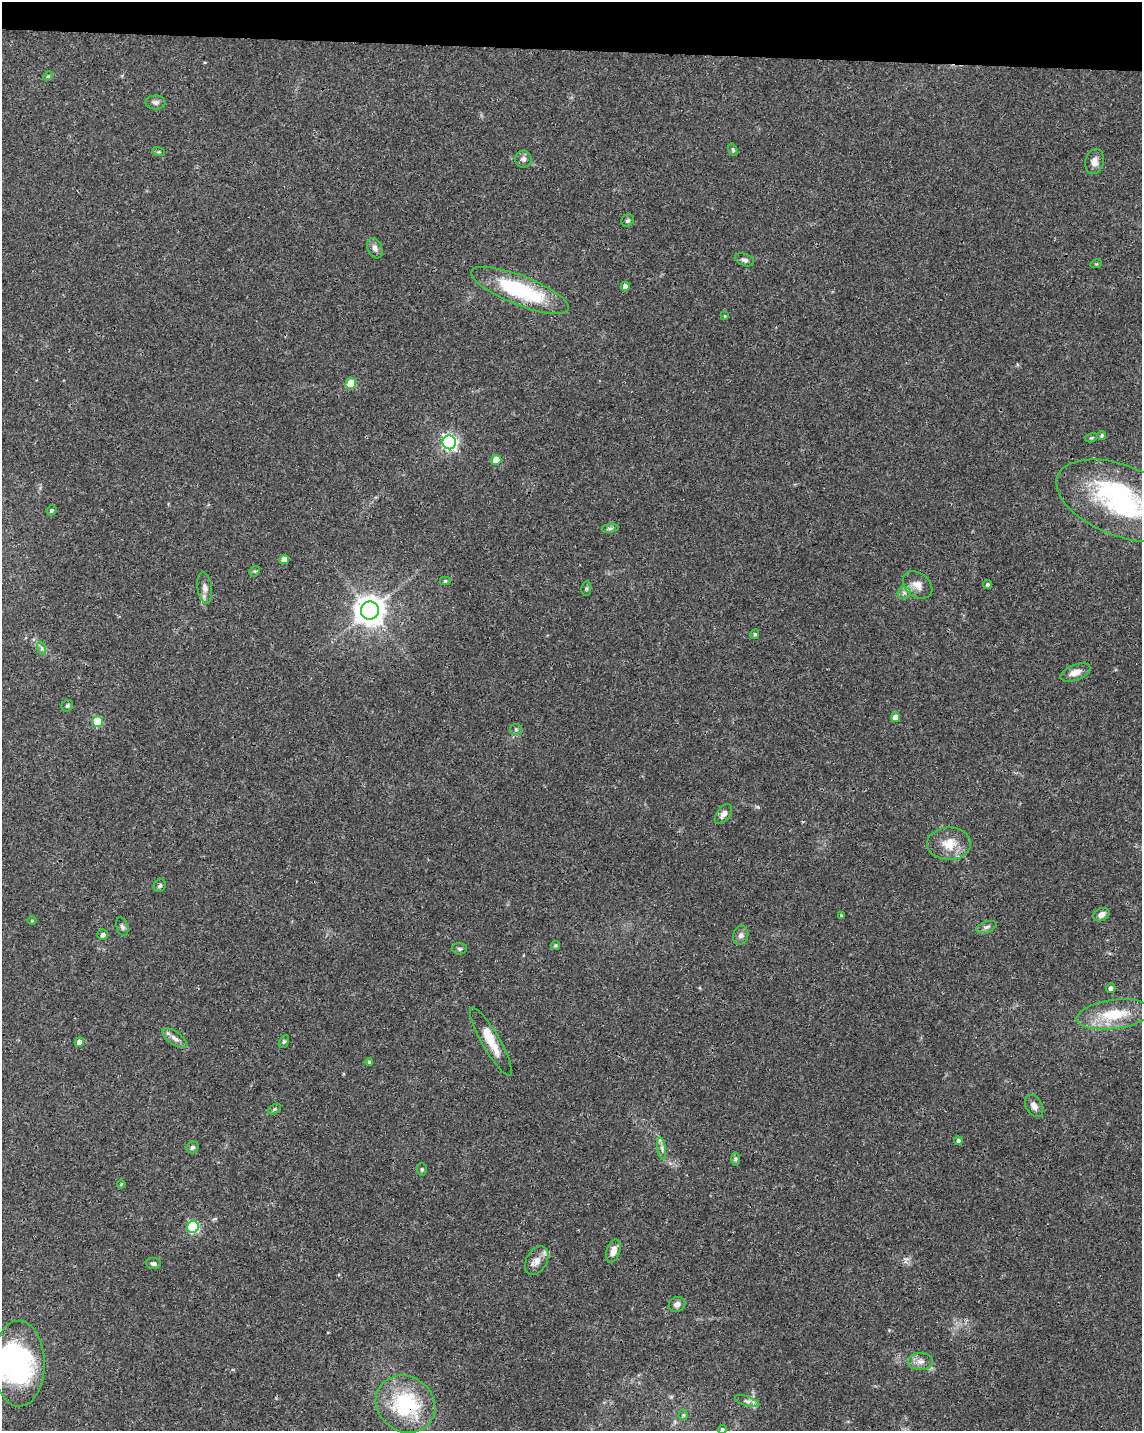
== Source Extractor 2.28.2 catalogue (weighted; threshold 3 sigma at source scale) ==
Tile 2 of 4 x 3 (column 2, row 1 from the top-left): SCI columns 1144-2283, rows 3090-4518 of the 4572 x 4802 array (HDU 1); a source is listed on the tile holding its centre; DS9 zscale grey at full resolution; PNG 1144 x 1433 px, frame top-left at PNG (2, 2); each listed source drawn as its Kron ellipse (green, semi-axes under 4 px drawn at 4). Shown black and unused: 3% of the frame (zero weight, under 3 of 4 exposures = <1% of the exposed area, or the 3 px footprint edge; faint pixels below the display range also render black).
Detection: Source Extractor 2.28.2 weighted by HDU 2 'WHT'; one run over the whole footprint, this tile lists its part. Background 0.0366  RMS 0.0033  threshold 0.015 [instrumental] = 3 sigma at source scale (4.5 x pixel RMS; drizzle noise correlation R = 1.50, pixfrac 1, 0.0396/0.0396 arcsec/px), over >= 5 px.
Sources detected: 78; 2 inside a brighter object's white glare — neither listed nor drawn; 1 inside a brighter listed object's ellipse — not listed separately; the other 75 listed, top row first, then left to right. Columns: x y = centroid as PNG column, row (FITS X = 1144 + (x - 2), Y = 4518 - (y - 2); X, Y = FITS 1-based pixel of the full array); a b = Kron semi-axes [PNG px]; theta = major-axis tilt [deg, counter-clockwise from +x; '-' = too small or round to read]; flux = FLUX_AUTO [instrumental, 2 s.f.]
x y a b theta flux
48 76 5 4 - 0.38
156 102 10 7 -1 1.3
733 150 6 4 -70 0.43
159 152 6 4 -17 0.46
523 159 8 8 - 1.3
1094 161 13 9 76 2.2
628 220 7 6 - 0.65
375 248 10 7 -69 1.7
744 260 10 5 -21 1
1096 264 6 3 17 0.36
625 286 5 4 - 1.7
520 290 52 14 -22 30
725 316 4 3 - 0.28
351 384 5 5 - 11
1102 435 5 4 - 0.51
1091 438 6 4 17 0.47
449 442 7 6 - 85
496 460 5 5 - 5.3
1122 501 69 35 -21 57
51 510 5 4 - 0.59
610 528 8 4 8 0.73
284 559 5 4 - 3
255 571 6 4 41 0.47
445 581 5 4 - 0.58
918 585 16 12 -38 3.3
988 585 4 3 - 0.6
205 588 16 7 -82 2.1
586 589 7 5 83 0.54
904 593 7 6 - 1.1
370 610 9 9 - 480
755 634 5 4 - 0.56
41 648 7 4 -71 0.64
1075 672 16 7 21 2.8
67 706 6 5 - 0.6
896 717 5 4 - 3.3
98 721 5 5 - 13
516 729 6 5 - 0.54
723 814 11 6 54 1.7
949 844 22 16 1 6.7
160 886 6 6 - 0.78
1101 915 8 6 29 1.8
841 916 4 3 - 0.55
32 921 5 3 - 0.3
122 927 10 5 -72 0.89
987 927 11 5 18 0.97
103 935 5 5 - 1
741 935 9 7 74 1.3
555 946 5 4 - 0.52
459 949 7 5 -3 0.61
1111 988 5 4 - 1.4
1114 1014 38 14 8 13
175 1038 14 6 -35 1.7
284 1041 6 4 62 0.57
79 1042 5 4 - 2.7
491 1042 39 9 -60 6.9
369 1062 4 4 - 0.54
1034 1106 12 8 -59 1.9
275 1109 7 4 28 0.53
958 1141 4 4 - 0.83
192 1147 6 6 - 0.82
662 1149 11 4 -81 1.2
735 1159 7 4 -90 0.57
422 1169 6 5 - 0.5
121 1184 4 3 - 0.34
193 1227 6 5 - 32
613 1251 12 6 72 2.5
537 1261 15 10 60 2.9
153 1264 7 5 -5 0.85
677 1304 8 7 - 1.5
921 1361 12 8 1 2
19 1364 43 26 -89 49
747 1401 13 4 -19 1.3
405 1404 31 27 -37 29
683 1415 5 5 - 0.42
722 1429 4 4 - 0.58
Overlapping masked pixels (flux is a lower limit): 1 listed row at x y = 405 1404
Isophote crosses this tile's border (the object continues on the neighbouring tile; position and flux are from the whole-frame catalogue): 2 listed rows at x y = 1122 501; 722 1429